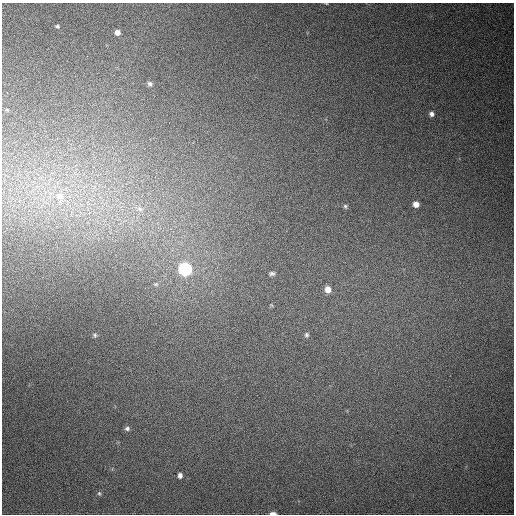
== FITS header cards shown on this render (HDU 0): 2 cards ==
NAXIS1  =                  512
NAXIS2  =                  512

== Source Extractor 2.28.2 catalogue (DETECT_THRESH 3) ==
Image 512 x 512 px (HDU 0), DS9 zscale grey, 1 PNG px = 1 image px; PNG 516 x 516 px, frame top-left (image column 1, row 512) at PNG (2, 3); no overlay
Background 504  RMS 14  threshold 42.5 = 3 sigma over >= 5 px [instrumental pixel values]
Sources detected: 21; all 21 listed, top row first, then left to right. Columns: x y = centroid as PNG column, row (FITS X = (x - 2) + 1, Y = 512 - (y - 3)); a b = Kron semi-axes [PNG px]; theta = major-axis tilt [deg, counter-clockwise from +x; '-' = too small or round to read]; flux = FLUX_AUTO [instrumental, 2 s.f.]
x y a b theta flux
326 3 4 3 - 670
57 26 6 4 -18 1500
117 32 6 6 - 4600
150 84 6 5 - 2600
7 110 5 4 - 1200
431 114 6 5 - 3200
60 196 14 10 -18 11000
416 204 5 5 - 6600
345 206 6 4 -63 1500
140 209 11 8 -38 6900
185 269 7 7 - 190000
272 274 9 6 1 2700
156 284 6 5 - 1400
328 289 7 6 - 8100
271 305 6 4 -45 1000
95 335 5 5 - 1600
307 335 6 6 - 2000
127 428 7 6 - 2500
180 475 5 4 - 3200
99 493 7 5 -88 1500
273 513 6 3 -1 4700
At the frame edge (FLAGS 8, measured only in part): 2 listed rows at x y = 326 3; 273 513